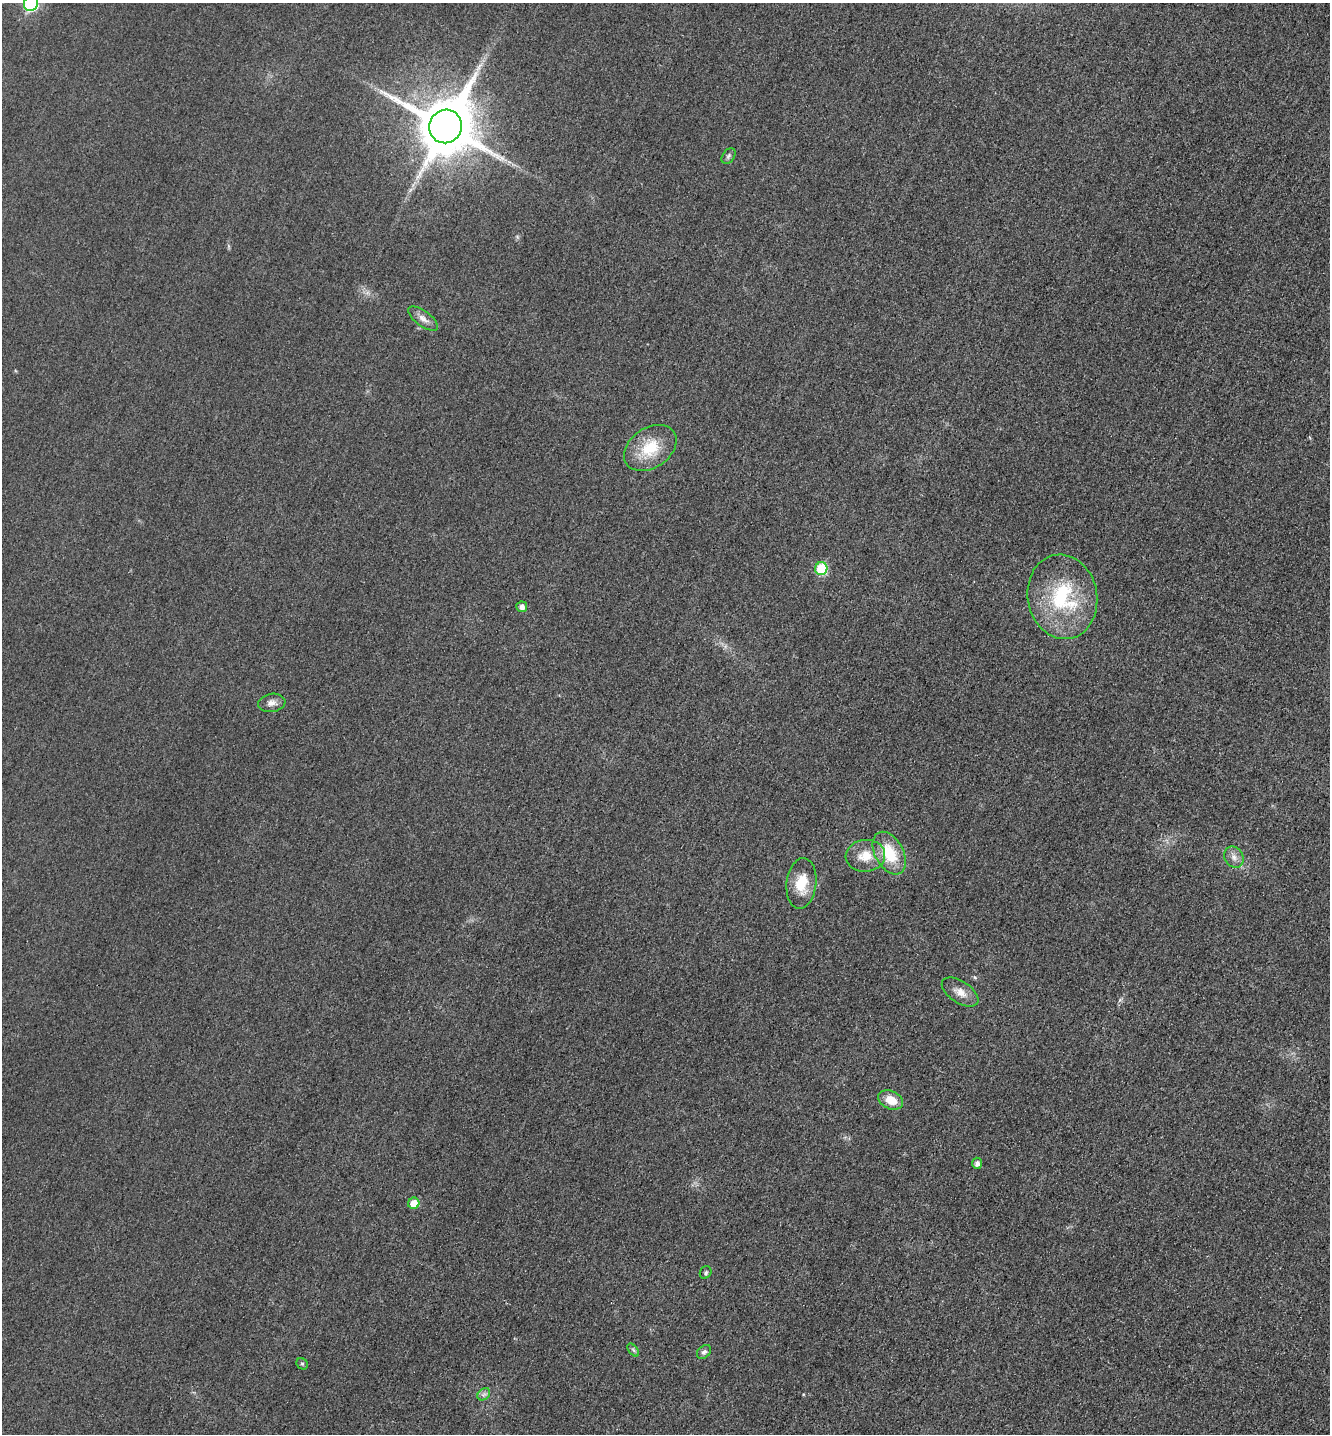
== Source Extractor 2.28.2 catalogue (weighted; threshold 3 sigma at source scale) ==
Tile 6 of 4 x 4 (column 2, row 2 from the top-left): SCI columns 1493-2820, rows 2885-4316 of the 5778 x 5772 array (HDU 1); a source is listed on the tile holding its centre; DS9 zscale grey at full resolution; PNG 1332 x 1436 px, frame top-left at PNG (2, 3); each listed source drawn as its Kron ellipse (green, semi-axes under 4 px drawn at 4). Shown black and unused: <1% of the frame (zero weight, under 3 of 4 exposures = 2% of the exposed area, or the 3 px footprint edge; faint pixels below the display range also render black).
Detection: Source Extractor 2.28.2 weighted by HDU 2 'WHT'; one run over the whole footprint, this tile lists its part. Background 0.0187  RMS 0.0056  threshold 0.0252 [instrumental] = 3 sigma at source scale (4.5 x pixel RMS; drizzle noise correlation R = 1.50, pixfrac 1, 0.05/0.05 arcsec/px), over >= 5 px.
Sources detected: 23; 1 long thin detection or spike segment (spike, bleed or trail) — neither listed nor drawn; the other 22 listed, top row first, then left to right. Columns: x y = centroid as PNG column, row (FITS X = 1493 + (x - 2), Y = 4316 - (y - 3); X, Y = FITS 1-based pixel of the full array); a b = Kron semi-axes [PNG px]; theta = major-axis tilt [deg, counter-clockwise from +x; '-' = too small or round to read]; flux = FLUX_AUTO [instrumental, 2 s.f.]
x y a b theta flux
31 3 8 7 - 77
446 126 17 16 - 3800
729 156 9 5 54 1.4
423 319 17 7 -36 3.7
650 448 28 20 34 19
821 569 6 6 - 31
1062 597 42 34 -80 49
522 607 5 5 - 2.5
272 703 14 9 9 3.3
889 853 23 14 -61 21
865 856 20 16 6 11
1234 857 11 9 -59 3.4
801 883 25 15 83 14
960 992 21 11 -33 6.1
891 1100 13 9 -24 7.9
977 1163 5 5 - 2.6
414 1203 6 5 - 8.6
706 1272 6 5 - 1.2
633 1350 7 4 -53 0.98
704 1352 8 6 43 1.5
302 1364 6 5 - 0.96
484 1394 7 5 44 1.5
Isophote crosses this tile's border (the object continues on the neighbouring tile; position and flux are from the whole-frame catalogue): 1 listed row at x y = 31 3